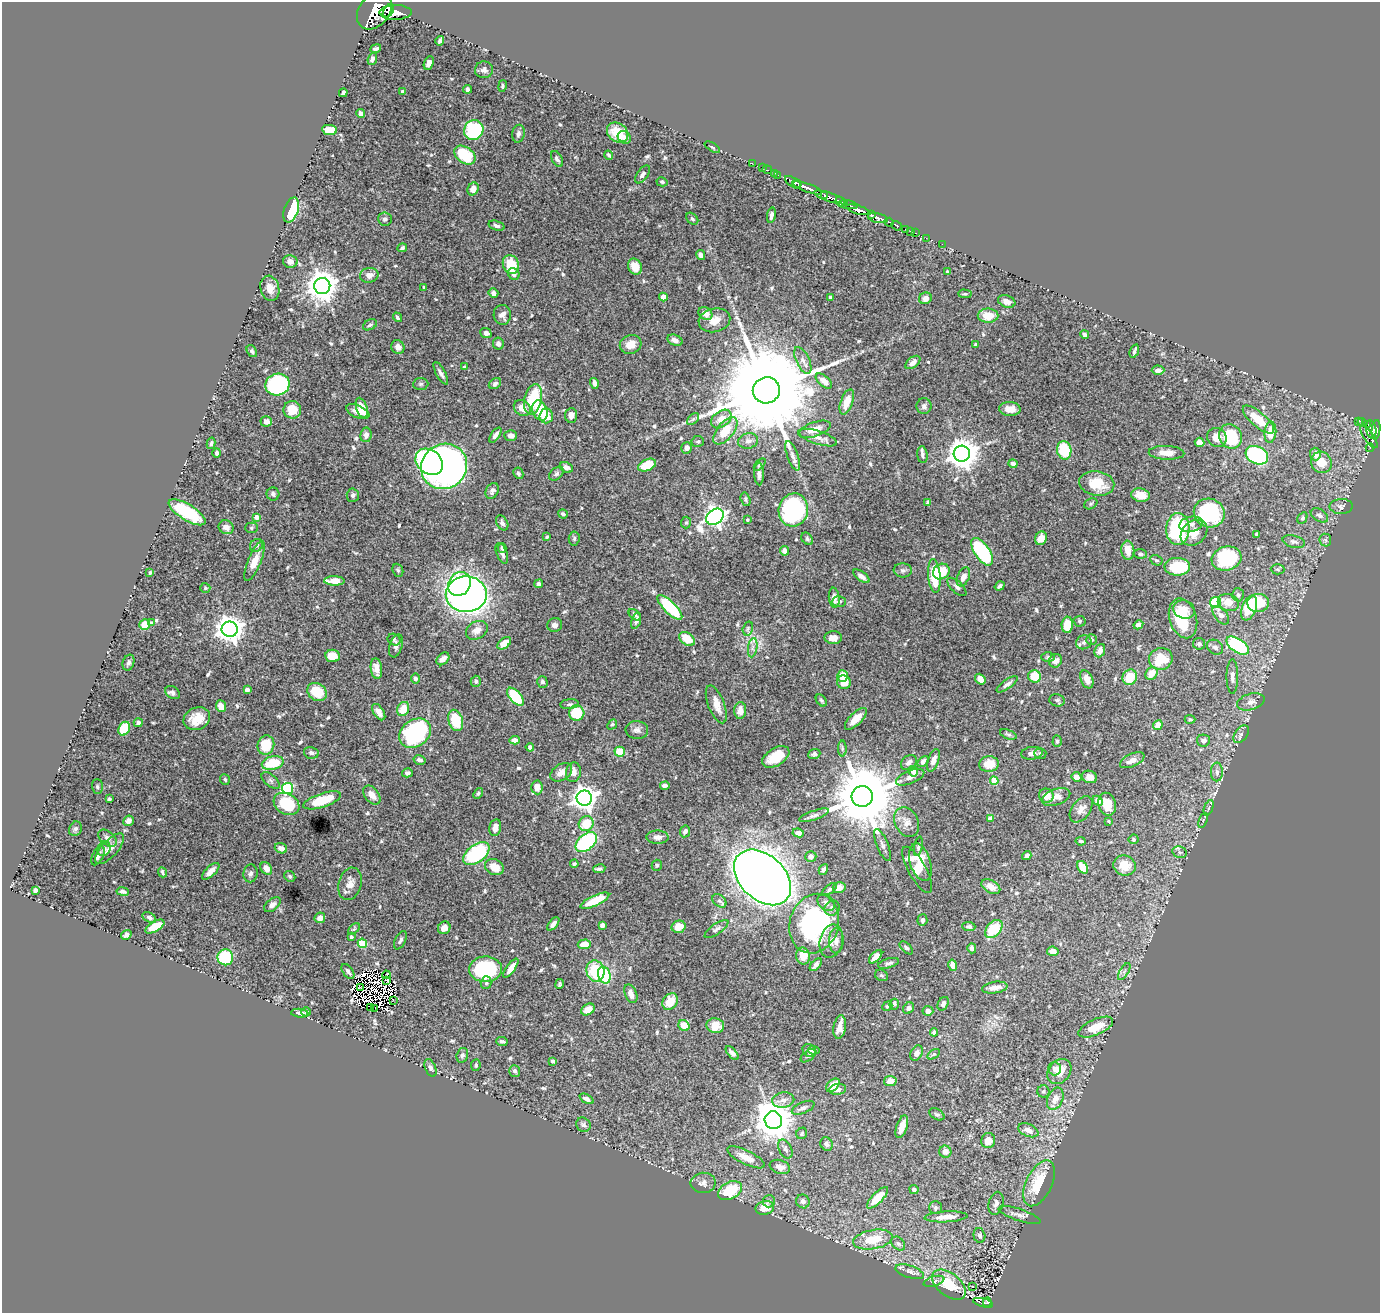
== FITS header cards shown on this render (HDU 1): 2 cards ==
NAXIS1  =                 1378
NAXIS2  =                 1311

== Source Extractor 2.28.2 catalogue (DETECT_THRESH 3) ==
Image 1378 x 1311 px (HDU 1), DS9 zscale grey, 1 PNG px = 1 image px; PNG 1382 x 1315 px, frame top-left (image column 1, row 1311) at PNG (2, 2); each listed source drawn as its Kron ellipse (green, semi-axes under 4 px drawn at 4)
Background 1.18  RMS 0.017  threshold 0.0523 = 3 sigma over >= 5 px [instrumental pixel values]
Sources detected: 639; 8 with non-positive FLUX_AUTO (blend fragments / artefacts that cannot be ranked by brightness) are neither listed nor drawn; of the other 631, the 500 brightest by FLUX_AUTO listed and drawn (131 fainter detections omitted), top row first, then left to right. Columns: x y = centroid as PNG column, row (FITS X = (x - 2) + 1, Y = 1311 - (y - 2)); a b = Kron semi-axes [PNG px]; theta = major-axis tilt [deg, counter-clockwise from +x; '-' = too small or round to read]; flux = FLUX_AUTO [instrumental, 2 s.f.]
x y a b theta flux
374 11 20 15 51 11000
388 11 7 4 53 4000
395 12 16 7 0 5600
440 41 5 3 - 2.8
376 49 5 4 - 3.1
372 59 6 4 68 2.6
429 63 7 5 65 5.6
484 70 9 8 - 5.4
502 86 6 4 78 2
468 89 4 3 - 2.8
403 92 4 4 - 2.7
343 93 4 3 - 3.2
361 114 4 4 - 3.2
329 130 8 5 -7 25
474 130 10 9 - 110
617 132 11 9 -37 21
518 134 9 6 80 4
624 137 7 6 - 6.7
712 147 9 4 -32 2.1
465 155 12 8 -36 49
609 155 5 3 - 2
557 159 8 5 -60 3.5
752 163 2 2 - 14
763 168 3 2 - 35
767 170 5 2 - 27
775 173 3 2 - 51
642 174 10 5 53 4.4
778 175 2 2 - 25
662 182 6 4 -14 1.9
793 182 9 4 -33 1900
798 183 3 3 - 770
807 188 15 4 -19 2600
473 189 7 5 64 9.1
825 196 4 3 - 280
830 197 17 4 -18 1200
840 202 5 3 - 850
848 205 10 4 -8 880
291 210 13 7 71 64
858 210 12 4 -16 3600
771 215 8 4 80 4
871 215 4 3 - 670
878 218 10 4 -12 2600
385 219 7 6 - 4.2
692 219 7 5 -44 2.5
889 222 5 3 - 400
496 226 8 4 -18 3.3
897 226 5 3 - 190
906 229 3 2 - 47
910 231 2 2 - 14
915 233 3 2 - 40
926 238 2 2 - 11
942 244 2 2 - 11
402 248 5 3 - 2.2
701 255 5 4 - 6.7
290 261 7 6 - 7.2
511 265 10 7 -68 33
635 267 8 6 -64 16
948 272 3 3 - 3
514 274 6 5 - 4.1
369 275 9 7 11 7.2
322 286 8 8 - 1900
424 287 3 3 - 2.1
270 288 13 9 -76 10
493 293 5 4 - 4.8
965 294 7 4 -1 1.9
663 297 4 4 - 6.4
830 297 3 3 - 3.1
925 298 6 5 - 5.9
1007 301 9 6 -20 8.2
705 313 7 6 - 10
502 315 10 8 -83 7.5
988 316 10 7 -2 22
397 317 5 3 - 2.2
714 320 16 11 13 17
370 325 7 5 28 2.4
486 333 6 5 - 5.3
1085 334 4 3 - 3.8
675 340 8 5 -22 5.6
498 344 6 5 - 4.5
631 344 11 9 24 13
975 345 4 3 - 2
398 347 7 6 - 4.9
252 351 6 4 -54 2.6
1134 351 7 3 70 2.7
803 360 14 6 -64 6.9
913 362 8 5 39 6.7
464 367 4 3 - 2
1158 370 6 4 -1 4.4
441 373 13 4 -61 4.5
824 381 10 5 -40 8.9
594 383 5 4 - 4.2
421 384 7 6 - 2.7
495 384 7 5 34 2.7
277 385 12 11 - 190
766 390 13 13 - 39000
533 399 15 8 77 65
847 402 13 6 71 16
924 406 8 7 - 3.7
362 408 10 5 -71 22
522 408 9 7 -37 13
1010 409 11 7 -2 9.7
292 410 9 8 - 23
540 410 10 7 -69 43
358 412 12 6 -23 9.8
571 415 7 6 - 6.6
546 416 7 6 - 20
693 419 7 4 44 2.4
721 419 11 7 38 12
1258 420 19 7 -40 31
266 421 6 5 - 5.3
1358 421 3 2 - 120
1362 422 5 3 - 300
1368 424 3 2 - 200
814 429 17 7 19 13
1371 429 9 5 -79 820
1376 430 9 4 84 1100
725 431 16 8 51 27
1270 432 10 6 84 22
366 435 7 5 81 4.5
495 435 9 4 54 4.3
511 436 6 5 - 5
1230 436 12 11 - 69
1217 437 10 9 - 12
1369 437 13 4 -54 300
818 438 20 6 -17 8.5
698 441 6 5 - 2.1
748 441 10 7 13 5.9
1199 442 5 4 - 8.5
211 443 6 3 77 2.2
687 448 6 5 - 4.3
1370 448 4 3 - 33
1064 450 9 7 -78 49
217 453 5 4 - 3.2
1166 453 18 7 -2 13
962 454 8 8 - 1900
1315 454 6 5 - 9.6
922 455 8 5 -81 3.1
1257 455 12 8 -28 160
793 456 15 5 -70 6.4
429 462 15 11 -40 250
1321 462 11 10 - 19
1013 464 4 4 - 5.9
647 465 9 5 23 28
760 465 7 4 46 2.1
444 466 23 22 - 710
566 467 7 5 -26 4.9
518 473 6 5 - 2.5
556 474 8 5 39 3
759 474 11 5 -88 5.2
1097 483 17 12 -9 34
492 491 8 6 62 3.9
273 494 6 6 - 3.4
353 495 6 6 - 2.7
1140 495 9 7 -13 12
746 499 7 4 -74 2.6
928 503 4 4 - 3
1091 504 7 5 31 2.2
1341 506 11 7 2 4.3
793 510 16 14 76 170
187 512 21 8 -32 81
1209 513 15 14 - 120
563 514 5 4 - 2.7
1319 515 9 6 -33 4.4
256 517 4 4 - 8.4
715 517 9 7 35 680
1302 518 6 4 63 1.9
747 520 3 3 - 1.9
502 523 8 5 -60 3.2
686 523 6 5 - 1.9
1191 524 12 7 12 7
226 527 8 6 -32 6.8
251 528 6 5 - 1.8
1178 529 16 11 87 100
1194 533 15 11 40 15
1257 534 4 3 - 2.5
547 537 4 4 - 1.8
574 538 7 5 85 2.5
1041 538 7 5 64 11
807 539 7 5 -47 2.3
1325 540 6 6 - 2.3
1294 542 11 6 -14 4.3
256 545 7 6 - 3.5
502 548 5 3 - 2.1
1128 550 9 6 -85 14
784 551 4 4 - 7
982 552 16 7 -55 120
502 553 11 5 -68 4.5
1140 554 6 5 - 2.5
1227 558 15 12 15 85
1156 560 6 5 - 2.2
255 561 21 6 67 16
1177 567 13 9 -1 51
1278 569 7 5 -2 2.2
398 570 7 5 -68 2
903 570 9 7 -4 3.9
941 572 9 7 38 33
150 573 4 3 - 1.9
861 576 9 4 -36 5
934 576 17 6 -84 50
963 577 10 6 65 8.8
334 581 10 4 -1 23
460 584 12 11 - 120
539 584 4 4 - 2.9
1000 586 5 4 - 2.8
957 587 12 5 -43 4
205 588 5 5 - 1.9
466 594 20 18 1 710
1238 595 6 6 - 3.1
834 598 10 5 -84 6.4
839 601 7 5 3 2.4
1228 602 11 8 -19 13
1216 603 5 5 - 98
1258 603 11 9 3 46
670 607 16 6 -44 86
1249 608 13 7 69 50
1184 609 11 9 -19 13
635 615 7 4 -40 3.3
1221 615 11 6 -51 4.6
1183 618 20 13 -73 53
636 621 8 4 72 3.9
1080 621 6 5 - 1.9
151 623 4 4 - 1.8
145 625 5 5 - 23
555 625 7 7 - 5.2
1067 625 8 5 88 21
1138 625 5 4 - 4.5
748 628 7 5 74 2.1
230 629 8 7 - 1300
477 630 11 8 30 8.9
833 638 8 6 -1 9.2
687 639 8 6 -39 26
1092 639 5 5 - 2.1
394 640 7 5 -33 2.1
1084 642 8 7 - 3.5
504 643 8 5 39 16
1199 644 6 6 - 2.7
396 646 12 6 71 5.4
1238 646 13 6 -34 100
1215 647 8 7 - 4.3
753 648 10 4 81 4.7
1100 651 7 5 66 7.9
333 656 7 6 - 19
1048 657 7 5 -1 2.2
443 659 7 5 45 8
1161 659 12 11 - 38
1055 661 7 6 - 5.7
128 663 8 5 72 3.2
376 668 10 5 -83 9.8
1152 673 7 5 53 16
843 676 6 5 - 17
1035 676 6 6 - 24
1130 677 8 7 - 31
1232 677 17 5 90 6.8
415 678 5 4 - 3.4
980 679 6 4 -50 8.3
1087 679 9 6 -65 9.1
476 681 5 5 - 2.2
542 682 6 5 - 3.2
844 682 7 6 - 17
1007 684 12 4 36 4.2
247 690 4 4 - 8
317 692 10 8 -36 29
173 693 8 6 -34 4.3
515 697 11 5 -49 64
821 700 7 4 -51 2.1
1057 700 7 6 - 2.6
1251 702 14 8 16 7.4
569 704 9 5 6 3.1
716 704 20 8 -69 13
221 706 6 5 - 14
403 709 7 5 64 19
740 710 8 6 87 11
379 712 9 5 -57 8.1
577 713 8 7 - 45
197 719 14 11 24 21
856 719 14 6 44 13
1190 719 5 4 - 1.9
456 720 11 7 -72 43
138 723 4 4 - 4.1
612 724 5 4 - 1.8
1158 725 5 4 - 14
124 729 7 5 62 32
637 730 11 9 -6 5.6
415 733 17 13 36 170
1008 734 9 4 -22 2.3
1241 734 10 6 55 4.5
514 740 5 4 - 6.7
1057 741 6 4 87 2.4
1203 741 6 6 - 4.8
266 745 10 8 74 33
530 747 4 4 - 3.5
842 749 8 4 90 2
620 752 5 5 - 32
311 753 7 5 -12 4.3
1032 753 11 6 8 6.1
1040 753 6 5 - 2
814 754 6 5 - 2.9
776 757 15 8 32 28
419 760 6 4 -15 4.1
933 760 12 5 71 7.7
1132 760 13 6 25 9.6
923 761 6 4 46 4.4
909 762 9 6 39 4.7
273 763 11 6 14 41
989 764 10 7 6 20
913 771 5 4 - 11
561 772 12 8 32 9
573 772 10 7 80 8.3
1217 772 9 6 -90 4.2
407 773 5 4 - 3.4
910 777 15 6 22 6.9
1076 777 5 4 - 7.7
1089 777 8 6 -18 9
225 779 5 5 - 2.4
271 780 11 5 -41 3.7
994 781 4 4 - 36
665 786 4 3 - 4.6
97 787 7 5 -88 2.3
537 787 7 5 -86 9.5
287 788 5 5 - 120
478 793 6 4 50 1.8
372 795 11 7 -51 9.8
862 796 10 10 - 13000
1046 796 7 7 - 10
1056 797 15 8 19 9.2
584 798 7 7 - 1000
109 799 4 3 - 1.9
322 800 20 7 18 40
1098 801 6 4 -45 7.3
286 804 14 10 -30 53
1107 804 11 9 -73 22
1209 808 8 2 68 1.9
1081 809 15 9 54 7.9
814 815 16 4 18 4.2
990 819 4 4 - 13
1203 820 8 3 70 1.8
128 821 5 5 - 8.7
1108 821 3 3 - 1.9
907 822 15 11 -62 11
586 824 8 7 - 27
495 828 8 6 79 8
75 829 7 6 - 2.8
685 831 6 5 - 3.9
798 833 6 4 -8 4.8
657 837 11 6 0 6.1
107 838 10 6 -40 6
1134 839 5 5 - 2.3
1081 841 5 3 - 2.3
586 842 12 8 40 130
883 845 17 6 -68 5
918 846 10 4 79 3.1
281 848 6 5 - 8.1
104 849 7 6 - 4.5
109 849 19 8 47 12
1180 852 7 5 -21 3.5
476 853 15 9 37 99
98 856 10 5 63 4.5
811 856 6 5 - 4.2
1027 856 5 4 - 3.5
920 862 19 10 -73 25
574 864 4 3 - 1.9
657 865 5 5 - 1.8
1124 866 11 10 - 19
494 867 10 7 -28 16
1082 867 7 5 -57 15
266 868 7 5 -53 9
599 869 6 4 9 3.2
823 870 6 4 61 3.7
917 870 26 9 -61 21
211 871 11 5 43 8.9
162 872 5 3 - 2.2
250 873 9 7 80 4
290 876 6 5 - 1.9
762 877 33 22 -43 1900
350 884 16 11 74 12
991 887 10 6 -31 11
839 888 6 5 - 10
830 889 8 4 37 3
35 890 4 4 - 3.5
123 891 6 4 -9 3.2
595 901 15 5 25 28
719 901 8 5 -38 3.5
826 903 10 7 -41 4.6
272 905 9 5 39 6.4
832 908 8 7 - 4.4
149 918 7 4 -31 4.1
320 918 5 5 - 6.8
922 920 6 5 - 4.1
553 924 8 4 49 4.9
814 924 30 24 74 200
602 925 4 4 - 4.1
155 926 10 5 29 28
679 927 7 6 - 15
969 927 6 4 -2 3.5
444 928 6 6 - 8.8
354 929 7 4 44 1.8
717 929 14 5 35 3.8
994 929 10 7 49 40
126 935 5 3 - 2.9
351 937 4 3 - 2.1
400 940 10 5 65 3.3
831 941 17 11 77 11
836 941 12 7 88 6.4
362 943 5 4 - 51
584 944 7 5 4 17
906 948 8 4 -44 2.4
972 948 5 4 - 3.2
1053 951 5 4 - 8.4
803 956 8 7 - 14
225 957 8 8 - 91
876 957 8 4 45 11
889 963 11 4 16 3.4
816 965 7 3 49 4.4
953 965 6 4 -77 11
511 968 11 4 54 9.6
485 969 16 13 -1 110
348 971 8 5 -54 3.5
595 971 11 9 -73 55
1124 972 9 4 59 3.3
386 975 4 3 - 3.3
604 975 8 6 -73 78
881 975 7 5 -29 2.2
387 980 2 2 - 2.3
486 983 6 5 - 2
559 984 5 4 - 2.1
360 988 3 2 - 1.9
995 988 13 5 8 8.5
631 994 10 6 -68 8.8
393 1000 3 2 - 2.9
670 1002 9 7 53 18
894 1004 5 4 - 3.3
943 1004 7 5 62 4.3
887 1006 5 4 - 1.9
371 1007 2 2 - 1.8
375 1008 2 2 - 51
909 1008 6 5 - 3.9
588 1009 7 5 33 12
928 1011 5 5 - 6.8
306 1012 4 4 - 1.9
300 1013 9 4 -5 4
684 1026 6 5 - 16
715 1026 9 7 -12 22
840 1027 12 6 81 11
1096 1027 18 8 24 22
934 1032 4 4 - 4.3
502 1041 6 3 -6 3.1
809 1050 7 6 - 3
814 1050 6 4 -3 2.7
732 1053 8 4 -48 4.5
917 1053 8 6 59 4.8
934 1054 7 4 30 2
462 1055 7 5 74 3.1
808 1056 9 5 39 3
553 1061 4 3 - 2.3
476 1065 6 4 82 1.9
430 1068 9 5 -67 3.2
1055 1068 7 6 - 3.4
515 1071 6 5 - 3.3
1059 1071 14 10 48 20
890 1081 6 5 - 8.6
833 1085 8 5 43 10
838 1089 8 5 9 6.4
1043 1091 6 6 - 2.2
587 1099 7 4 -27 4.8
1055 1099 11 7 66 10
783 1100 11 7 9 6.9
803 1108 12 5 22 3.7
937 1114 8 5 -30 2.2
773 1120 9 8 - 3200
583 1125 7 6 - 3.4
902 1127 11 5 71 11
1028 1130 11 6 -23 7.7
802 1133 6 5 - 2
988 1141 7 7 - 13
827 1144 7 6 - 4.1
785 1149 10 6 -63 3.9
945 1152 6 6 - 6.1
746 1157 20 7 -26 18
780 1167 10 6 -18 8.9
703 1183 12 10 1 7.2
1039 1183 25 13 64 48
914 1190 5 4 - 3.6
730 1191 13 8 28 52
877 1198 14 5 46 21
769 1201 6 6 - 3.9
803 1201 7 6 - 5
996 1203 12 7 76 5
765 1208 9 7 12 17
935 1208 6 6 - 2.7
1020 1215 22 6 -19 6.7
946 1217 21 5 3 14
979 1236 7 6 - 4.1
873 1240 20 9 10 31
898 1244 8 5 -47 3.2
910 1272 15 6 -18 6.3
934 1281 10 5 16 3.3
949 1285 19 11 -38 47
972 1287 3 2 - 4.1
987 1302 5 4 - 160
983 1303 10 3 -15 220
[131 fainter detections neither listed nor drawn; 8 non-positive-flux detections neither listed nor drawn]